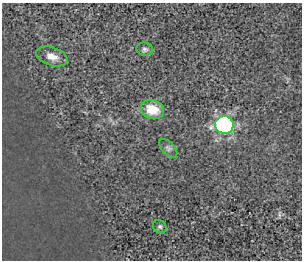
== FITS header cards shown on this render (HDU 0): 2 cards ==
NAXIS1  =                  300
NAXIS2  =                  258

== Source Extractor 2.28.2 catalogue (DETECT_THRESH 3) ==
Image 300 x 258 px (HDU 0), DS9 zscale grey, 1 PNG px = 1 image px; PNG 304 x 262 px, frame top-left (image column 1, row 258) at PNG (2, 3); each listed source drawn as its Kron ellipse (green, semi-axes under 4 px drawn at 4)
Background 1.46e-06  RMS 2.5e-04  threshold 7.47e-04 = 3 sigma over >= 5 px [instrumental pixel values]
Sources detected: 6; all 6 listed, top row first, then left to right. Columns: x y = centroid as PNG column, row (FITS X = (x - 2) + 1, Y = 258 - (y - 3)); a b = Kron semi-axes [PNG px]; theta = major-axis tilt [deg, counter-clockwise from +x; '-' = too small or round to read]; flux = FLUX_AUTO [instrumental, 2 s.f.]
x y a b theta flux
145 49 8 6 -8 0.045
52 57 16 9 -18 0.15
152 110 12 9 -17 0.36
224 125 9 9 - 3.4
168 148 11 6 -47 0.048
160 227 7 6 - 0.036